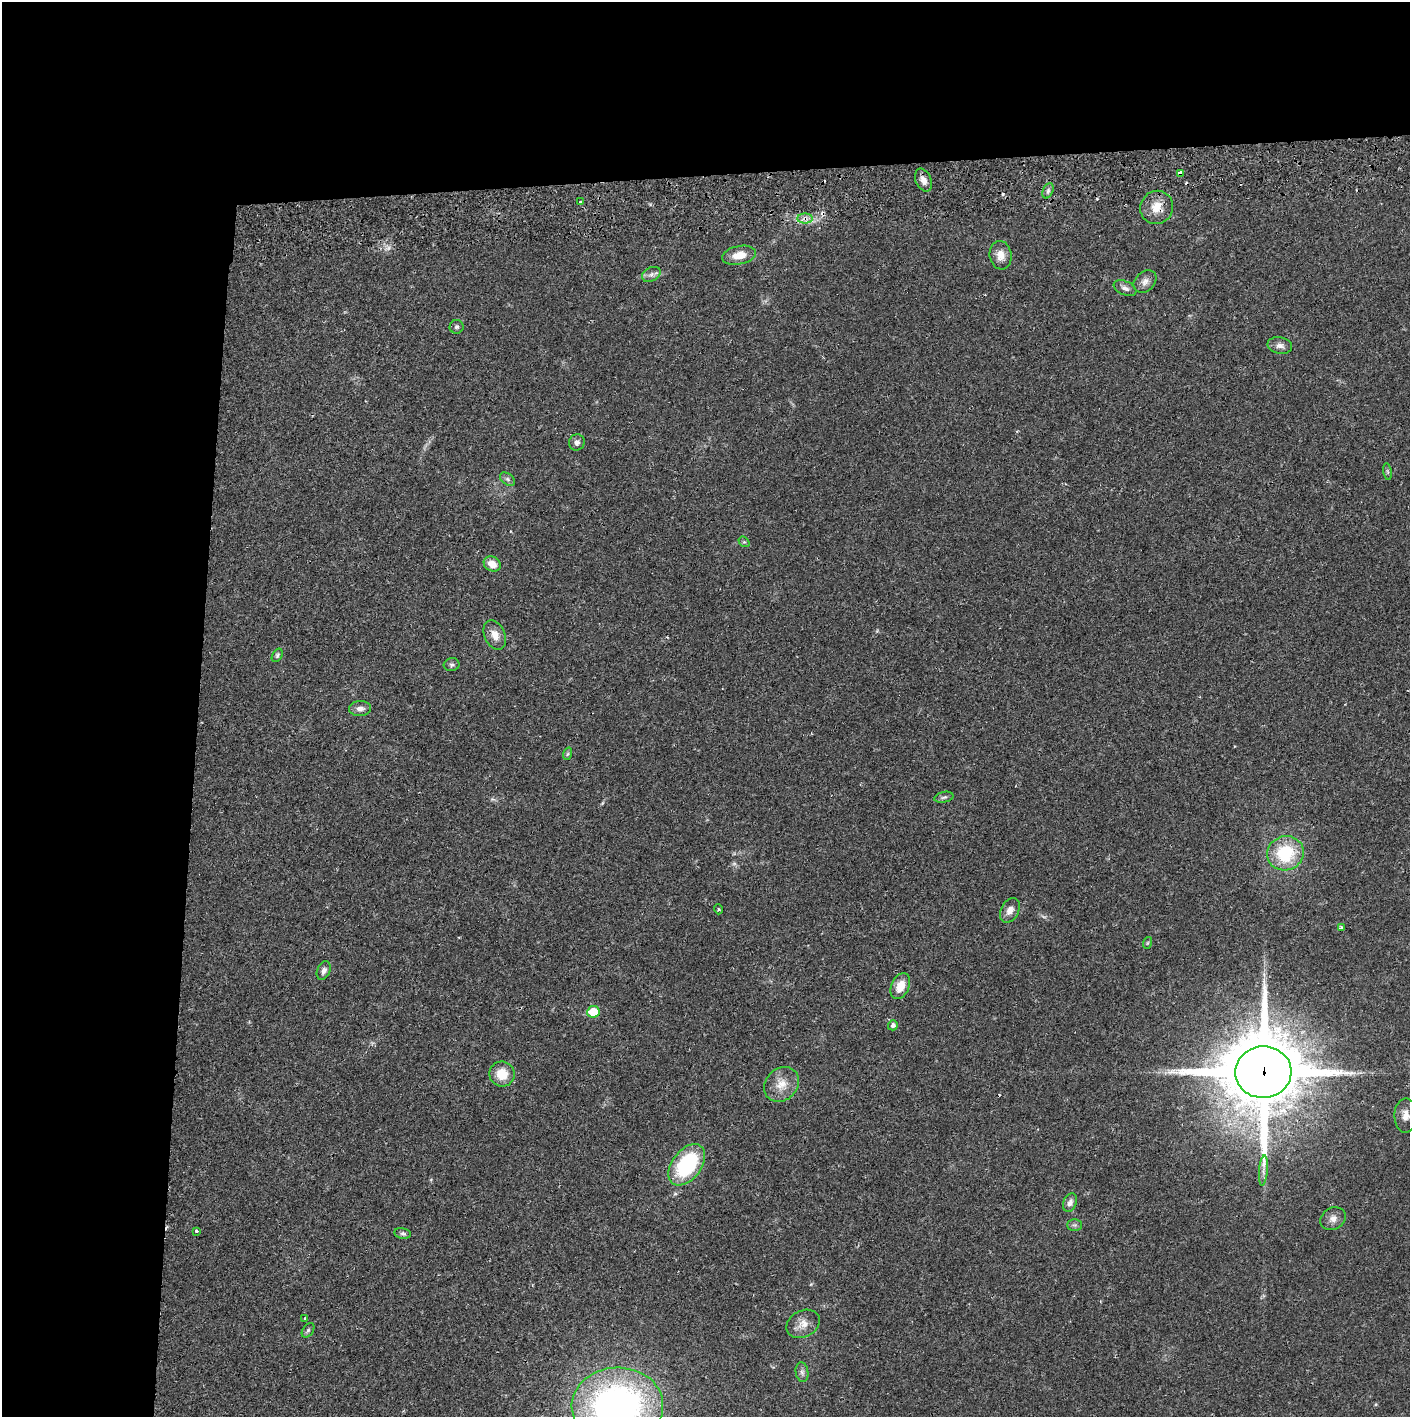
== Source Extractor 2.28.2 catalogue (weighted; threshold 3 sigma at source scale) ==
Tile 1 of 3 x 3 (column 1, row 1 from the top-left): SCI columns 4-1411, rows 2886-4300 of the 4235 x 4358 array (HDU 1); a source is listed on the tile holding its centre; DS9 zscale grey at full resolution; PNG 1412 x 1419 px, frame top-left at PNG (2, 2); each listed source drawn as its Kron ellipse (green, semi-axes under 4 px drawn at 4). Shown black and unused: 24% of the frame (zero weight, under 2 of 3 exposures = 3% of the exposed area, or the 3 px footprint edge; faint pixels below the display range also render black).
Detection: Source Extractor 2.28.2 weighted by HDU 2 'WHT'; one run over the whole footprint, this tile lists its part. Background 0.0215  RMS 0.0035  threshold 0.0157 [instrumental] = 3 sigma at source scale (4.5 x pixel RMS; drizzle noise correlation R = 1.50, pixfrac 1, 0.05/0.05 arcsec/px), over >= 5 px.
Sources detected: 57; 2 too faint to see at this stretch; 6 cosmic-ray / hot-pixel residue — neither listed nor drawn; the other 49 listed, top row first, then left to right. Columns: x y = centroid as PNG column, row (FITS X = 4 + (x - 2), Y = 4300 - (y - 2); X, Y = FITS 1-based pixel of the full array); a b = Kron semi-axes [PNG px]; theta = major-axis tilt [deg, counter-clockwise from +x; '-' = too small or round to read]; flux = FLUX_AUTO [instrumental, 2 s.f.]
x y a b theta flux
1180 173 4 4 - 2.8
923 180 12 7 -66 2.4
1048 191 8 5 65 0.91
580 202 3 3 - 0.75
1157 207 17 16 - 5.7
805 218 8 5 0 1.3
739 255 17 9 11 4.9
1001 255 14 11 -82 3.2
651 274 10 6 28 1.4
1145 281 13 9 43 2
1125 288 12 7 -24 1.5
457 327 7 7 - 0.81
1280 345 12 8 -10 1.8
577 442 8 7 - 1.4
1387 472 8 4 -81 0.53
507 479 8 5 -37 0.94
744 542 6 4 -39 0.57
492 564 9 7 -30 3.8
495 635 15 10 -65 3.4
277 655 7 5 60 0.61
452 665 8 6 10 0.87
360 709 11 7 2 1.9
567 754 6 4 70 0.52
944 797 9 5 13 0.82
1285 853 18 17 - 18
718 909 5 3 - 0.33
1010 910 13 9 62 2.3
1341 928 4 3 - 0.51
1147 943 6 3 71 0.42
324 970 10 6 65 1.5
900 986 14 9 65 4.8
593 1012 6 5 - 8.5
893 1025 5 5 - 1.2
1263 1072 28 26 4 3600
502 1074 13 12 - 6.6
782 1084 19 15 44 5.4
1406 1115 17 11 89 3.2
687 1165 23 14 53 30
1263 1171 15 4 85 1.6
1070 1203 10 6 67 1.7
1333 1219 13 11 29 2.3
1074 1225 7 6 - 0.84
196 1231 4 3 - 0.55
403 1233 8 5 -9 0.92
305 1318 3 3 - 0.48
803 1324 17 13 28 3.7
308 1330 8 5 54 0.73
802 1372 10 6 -80 1.3
617 1406 46 38 2 140
Overlapping masked pixels (flux is a lower limit): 4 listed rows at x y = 1180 173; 1157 207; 805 218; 1263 1072
Isophote crosses this tile's border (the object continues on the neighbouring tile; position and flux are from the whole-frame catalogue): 2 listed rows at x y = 1406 1115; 617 1406